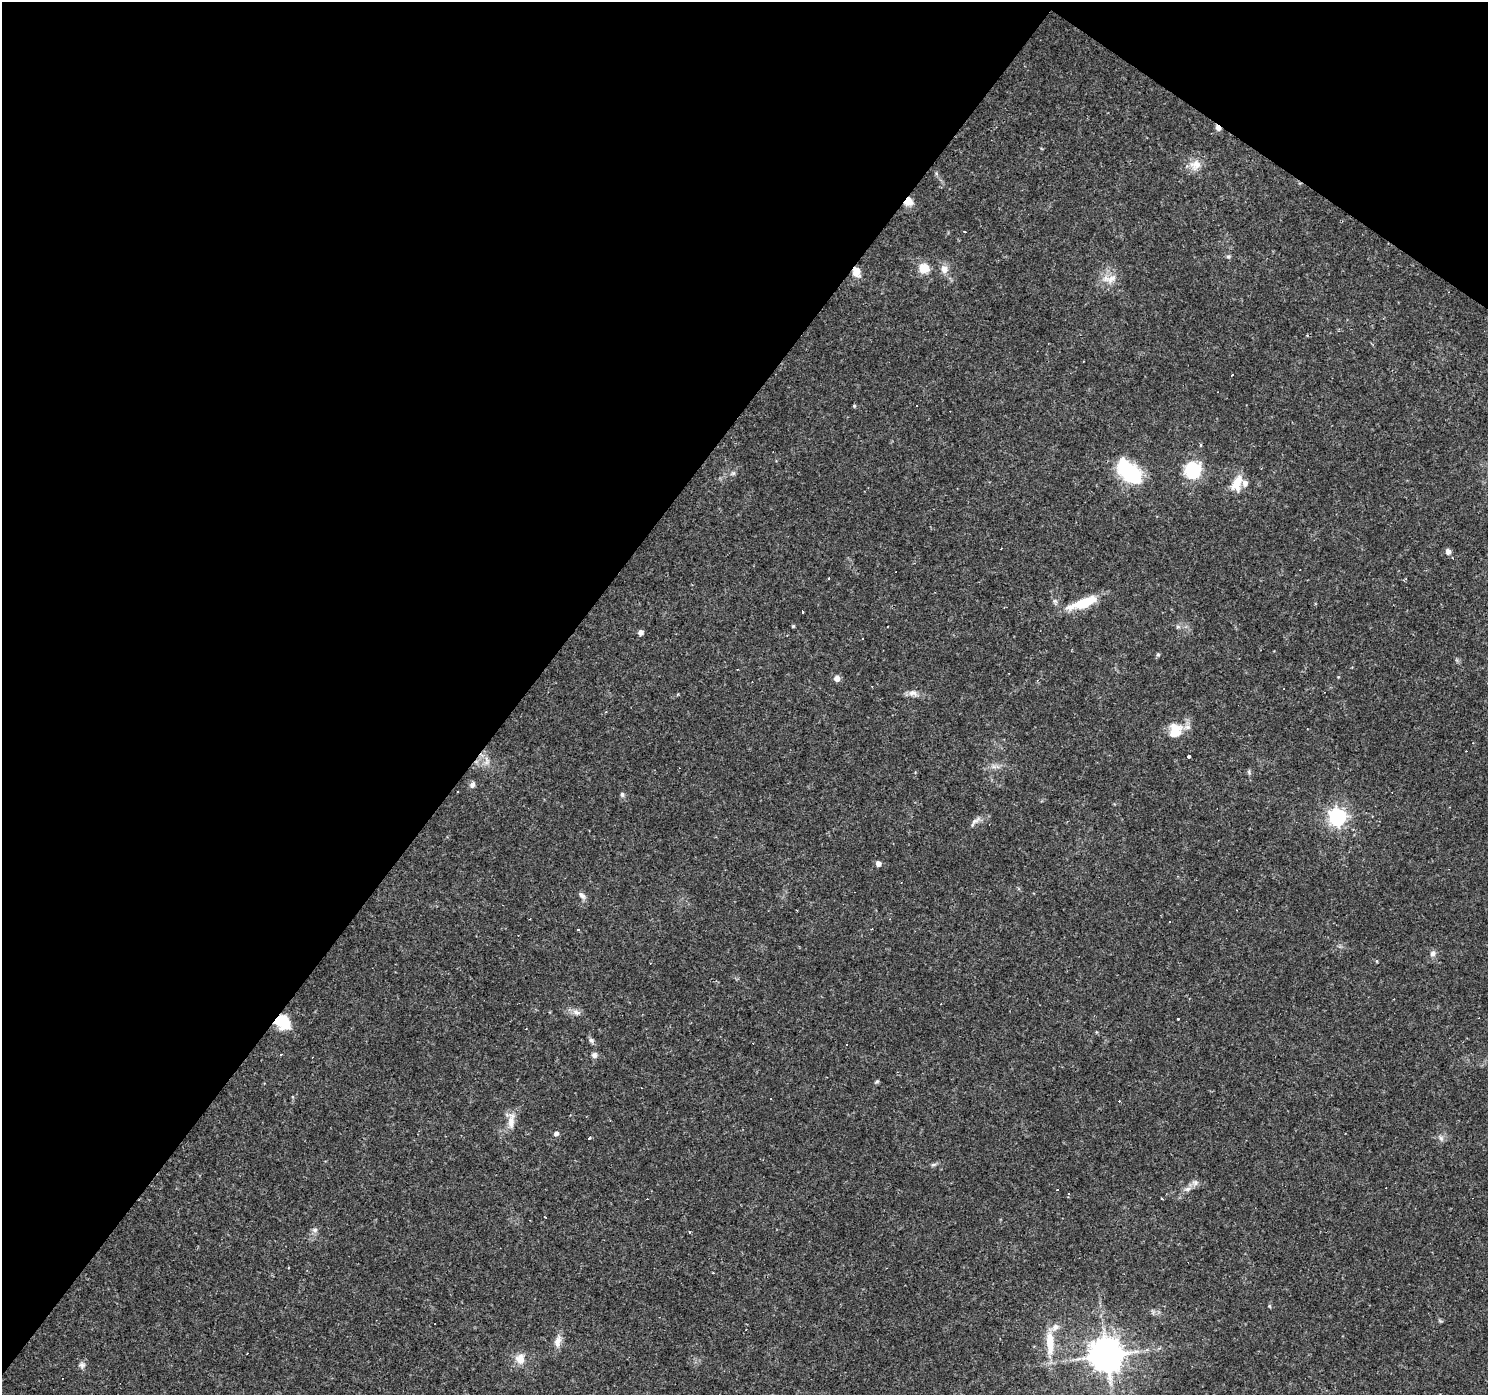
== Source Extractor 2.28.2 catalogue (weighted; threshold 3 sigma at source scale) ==
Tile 2 of 4 x 4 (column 2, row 1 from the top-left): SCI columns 1489-2974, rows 4424-5816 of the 5945 x 5993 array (HDU 1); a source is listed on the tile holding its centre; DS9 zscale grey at full resolution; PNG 1490 x 1397 px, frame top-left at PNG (2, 2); no overlay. Shown black and unused: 38% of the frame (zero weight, under 2 of 3 exposures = <1% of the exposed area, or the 3 px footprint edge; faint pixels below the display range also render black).
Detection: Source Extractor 2.28.2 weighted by HDU 2 'WHT'; one run over the whole footprint, this tile lists its part. Background 0.0655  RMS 0.0042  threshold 0.0191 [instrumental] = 3 sigma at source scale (4.5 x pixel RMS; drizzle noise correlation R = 1.50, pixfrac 1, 0.0396/0.0396 arcsec/px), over >= 5 px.
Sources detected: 99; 27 cosmic-ray / hot-pixel residue — not listed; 3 inside a brighter listed object's ellipse — not listed separately; the other 69 listed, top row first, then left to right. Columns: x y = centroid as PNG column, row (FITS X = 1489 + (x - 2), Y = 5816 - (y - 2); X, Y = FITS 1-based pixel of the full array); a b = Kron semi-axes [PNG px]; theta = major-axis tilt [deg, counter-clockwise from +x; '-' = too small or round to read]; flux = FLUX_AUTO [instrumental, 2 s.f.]
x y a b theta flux
1218 128 7 5 -53 1.9
1195 165 17 14 20 5.3
908 202 10 9 - 4.3
1228 256 6 6 - 0.86
924 268 8 8 - 8.7
944 269 12 10 -76 3.2
856 272 11 8 -80 4.7
1109 279 24 10 4 5.1
854 406 4 3 - 0.56
1201 445 5 3 - 0.57
1193 470 9 9 - 43
1129 472 29 17 -44 32
733 473 7 4 44 0.83
1237 483 21 11 69 7.9
1448 551 7 6 - 2
829 579 3 3 - 0.73
1055 601 6 6 - 1
1083 603 40 11 20 13
802 611 3 3 - 1.8
793 626 4 4 - 0.59
1178 627 7 4 0 0.85
641 632 5 5 - 2.3
862 638 3 2 - 0.36
1158 655 6 5 - 0.65
837 678 5 5 - 3.7
913 693 14 8 -14 2.6
677 694 4 3 - 0.54
606 712 4 3 - 0.43
1175 728 22 12 -27 7.2
1189 756 3 3 - 8.3
486 761 13 8 87 2.8
1249 772 8 4 -73 0.73
472 785 9 7 64 1.4
458 791 3 2 - 0.41
622 794 7 5 -87 0.99
1372 816 3 2 - 0.31
1337 817 7 7 - 170
974 821 22 5 29 2.1
878 863 5 4 - 2.5
582 895 11 6 -48 1.7
797 910 2 2 - 0.3
1169 922 3 2 - 0.35
1433 953 8 7 - 1.5
576 1012 12 7 -17 2.2
1177 1019 3 3 - 2.7
283 1021 14 12 -42 15
591 1040 8 6 -33 1.1
281 1054 3 3 - 0.54
594 1055 7 7 - 1.5
877 1082 7 3 9 0.56
292 1096 5 4 - 0.59
511 1121 22 9 84 4.5
556 1134 6 5 - 1.3
589 1138 4 3 - 0.55
1441 1138 8 6 -68 1.3
933 1164 8 4 9 0.86
1195 1183 10 8 10 1.8
1057 1189 3 3 - 2.5
1188 1189 11 6 17 1.9
1068 1193 3 3 - 0.5
1162 1199 3 2 - 0.47
315 1230 8 7 - 1.3
1269 1306 4 4 - 0.52
746 1329 3 2 - 0.3
558 1341 18 9 78 3.5
1050 1342 34 10 -88 11
1106 1355 9 9 - 1000
520 1359 11 9 -89 5.2
82 1365 9 8 - 1.6
Overlapping masked pixels (flux is a lower limit): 4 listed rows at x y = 1218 128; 908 202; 856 272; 283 1021